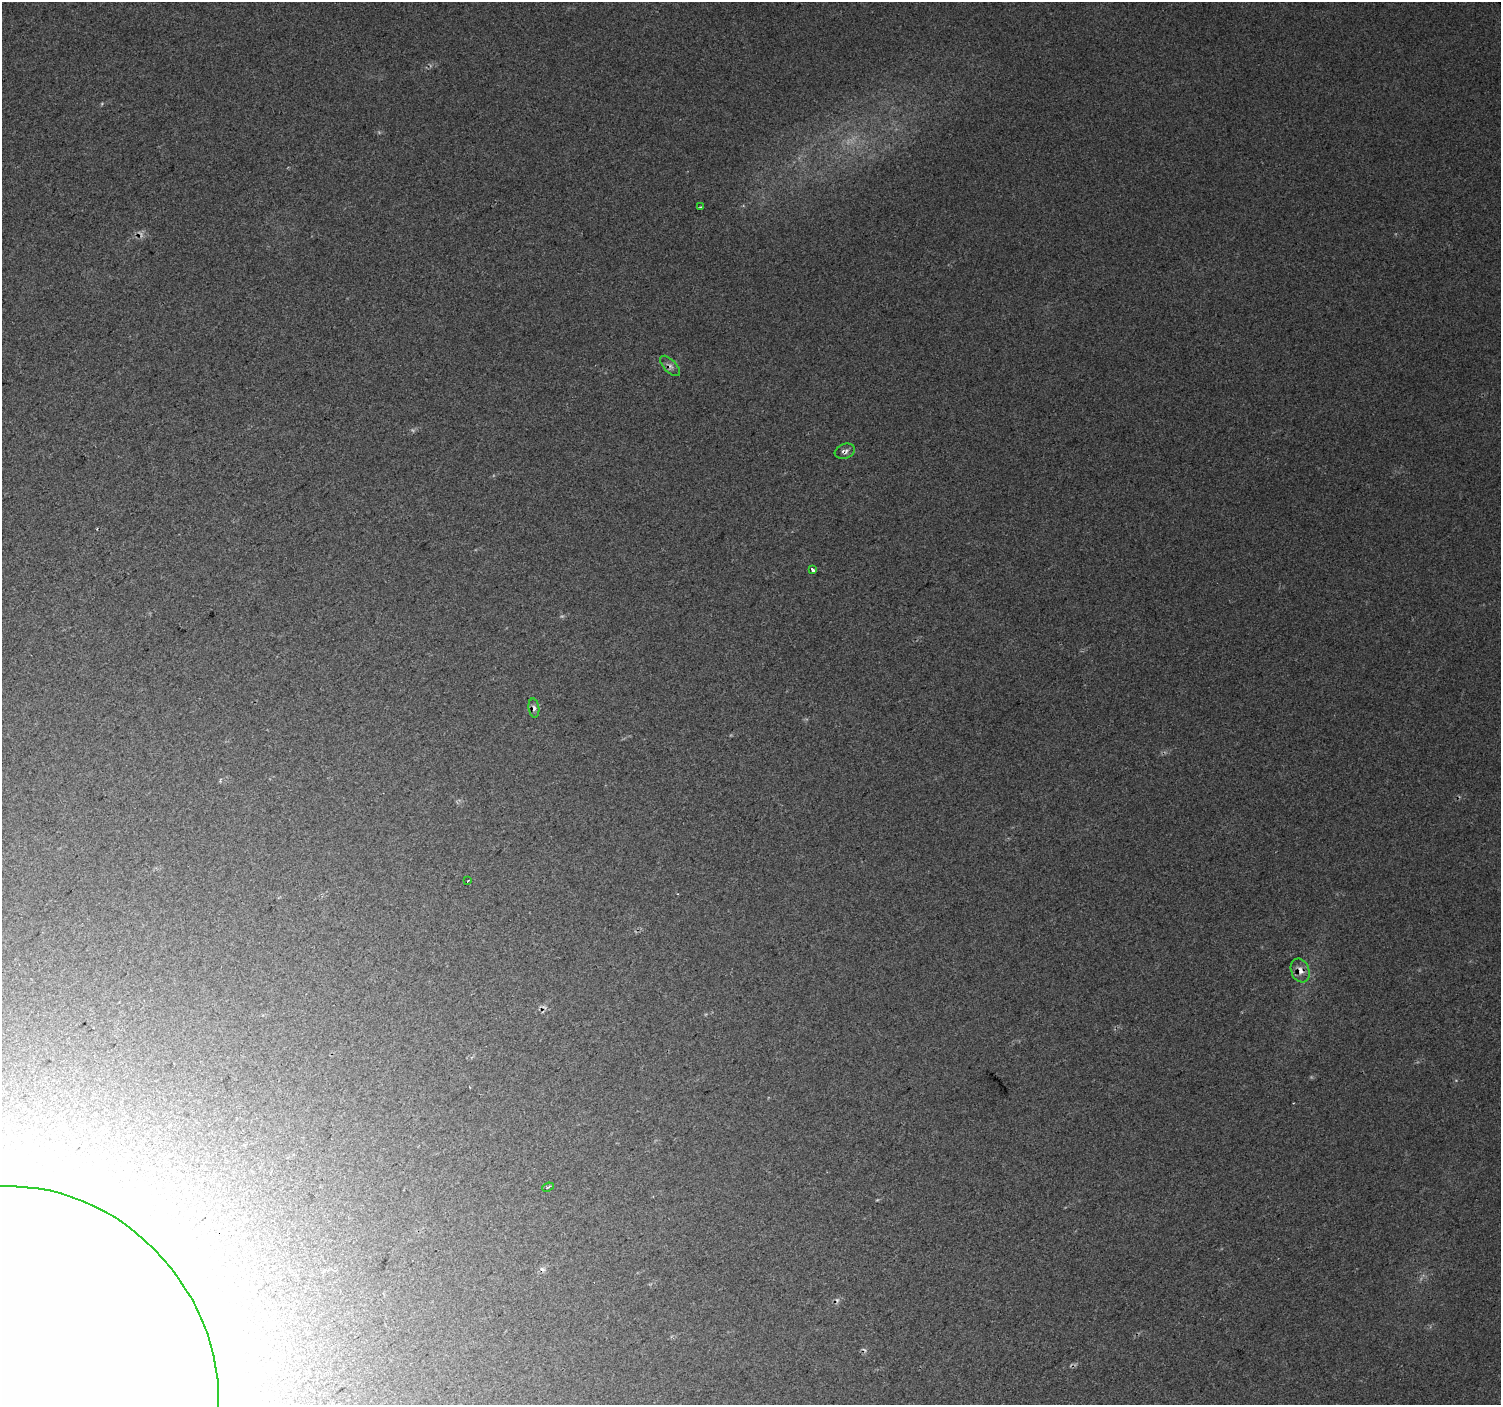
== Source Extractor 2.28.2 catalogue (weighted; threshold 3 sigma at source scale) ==
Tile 7 of 4 x 4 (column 3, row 2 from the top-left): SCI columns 3005-4503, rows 3009-4411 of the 6047 x 5990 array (HDU 1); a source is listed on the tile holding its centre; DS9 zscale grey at full resolution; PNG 1503 x 1407 px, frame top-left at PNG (2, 2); each listed source drawn as its Kron ellipse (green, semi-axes under 4 px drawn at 4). Shown black and unused: <1% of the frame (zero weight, under 2 of 3 exposures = <1% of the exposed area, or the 3 px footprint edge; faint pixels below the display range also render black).
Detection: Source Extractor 2.28.2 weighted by HDU 2 'WHT'; one run over the whole footprint, this tile lists its part. Background 0.016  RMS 0.0078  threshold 0.0351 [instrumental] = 3 sigma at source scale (4.5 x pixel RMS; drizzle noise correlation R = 1.50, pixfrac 1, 0.0396/0.0396 arcsec/px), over >= 5 px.
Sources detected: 18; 4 too faint to see at this stretch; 1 inside a brighter object's white glare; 4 cosmic-ray / hot-pixel residue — neither listed nor drawn; the other 9 listed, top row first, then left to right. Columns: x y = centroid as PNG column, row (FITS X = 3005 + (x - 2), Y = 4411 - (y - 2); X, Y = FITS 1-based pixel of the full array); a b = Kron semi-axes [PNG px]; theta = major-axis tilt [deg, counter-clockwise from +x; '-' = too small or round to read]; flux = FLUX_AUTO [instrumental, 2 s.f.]
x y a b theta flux
700 207 3 2 - 0.79
670 366 13 6 -47 3.6
845 451 10 7 19 3.2
813 570 4 3 - 5.8
534 708 9 5 -82 2.6
468 881 3 2 - 1.3
1300 970 12 9 -69 6.3
548 1187 6 2 21 1.3
37 1371 197 169 -48 4800
Overlapping masked pixels (flux is a lower limit): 4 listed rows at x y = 670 366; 845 451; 1300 970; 37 1371
Isophote crosses this tile's border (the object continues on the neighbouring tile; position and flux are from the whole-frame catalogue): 1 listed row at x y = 37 1371